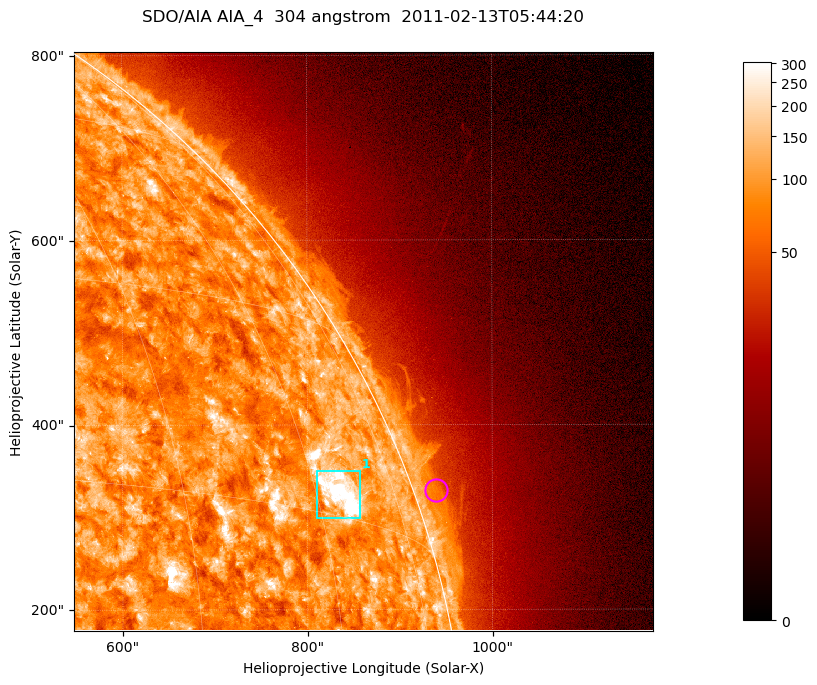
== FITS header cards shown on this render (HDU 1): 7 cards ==
TELESCOP= 'SDO/AIA '           / For AIA: SDO/AIA
INSTRUME= 'AIA_4   '           / For AIA: AIA_ATA1, AIA_ATA2, AIA_ATA3 or AIA_AT
WAVELNTH=                  304 / [angstrom] Wavelength
WAVEUNIT= 'angstrom'           / Wavelength unit: angstrom
DATE-OBS= '2011-02-13T05:44:20.123' / [ISO] Date when observation started; ISO 8
CTYPE1  = 'HPLN-TAN'           / CTYPE1; Typically HPLN
CTYPE2  = 'HPLT-TAN'           / CTYPE2; Typically HPLT

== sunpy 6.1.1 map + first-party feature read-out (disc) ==
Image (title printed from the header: SDO/AIA AIA_4  304 angstrom  2011-02-13T05:44:20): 1044 x 1044 px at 0.6 arcsec/px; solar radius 972 arcsec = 1619 px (partial field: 5.6% of the solar disc is inside the frame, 42% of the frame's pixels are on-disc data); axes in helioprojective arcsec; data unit not stated in the header (colour bar unlabelled)
Orientation: roll -0.132 deg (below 1 deg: not rotated)
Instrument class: DISC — disc imager (sunpy class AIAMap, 304 A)
Bright regions (active regions / flare kernels): reference = the on-disc median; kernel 9 px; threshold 5 sigma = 160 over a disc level ~89.4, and >= 1.15x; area >= 1089 px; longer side >= 13 px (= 7.8 arcsec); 1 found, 1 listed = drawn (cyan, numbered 1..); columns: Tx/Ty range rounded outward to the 2 arcsec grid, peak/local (2 s.f.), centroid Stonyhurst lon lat
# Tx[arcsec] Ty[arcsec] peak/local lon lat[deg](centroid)
1 808..858 298..350 7 +64 +17
Off-limb structures (1.02-1.3 R_sun): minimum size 400 px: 2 found; the strongest spans PA ~285..295 deg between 1.02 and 1.05 R_sun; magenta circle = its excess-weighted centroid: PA ~290 deg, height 1.02 R_sun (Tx ~938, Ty ~330 arcsec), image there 1.6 x the reference